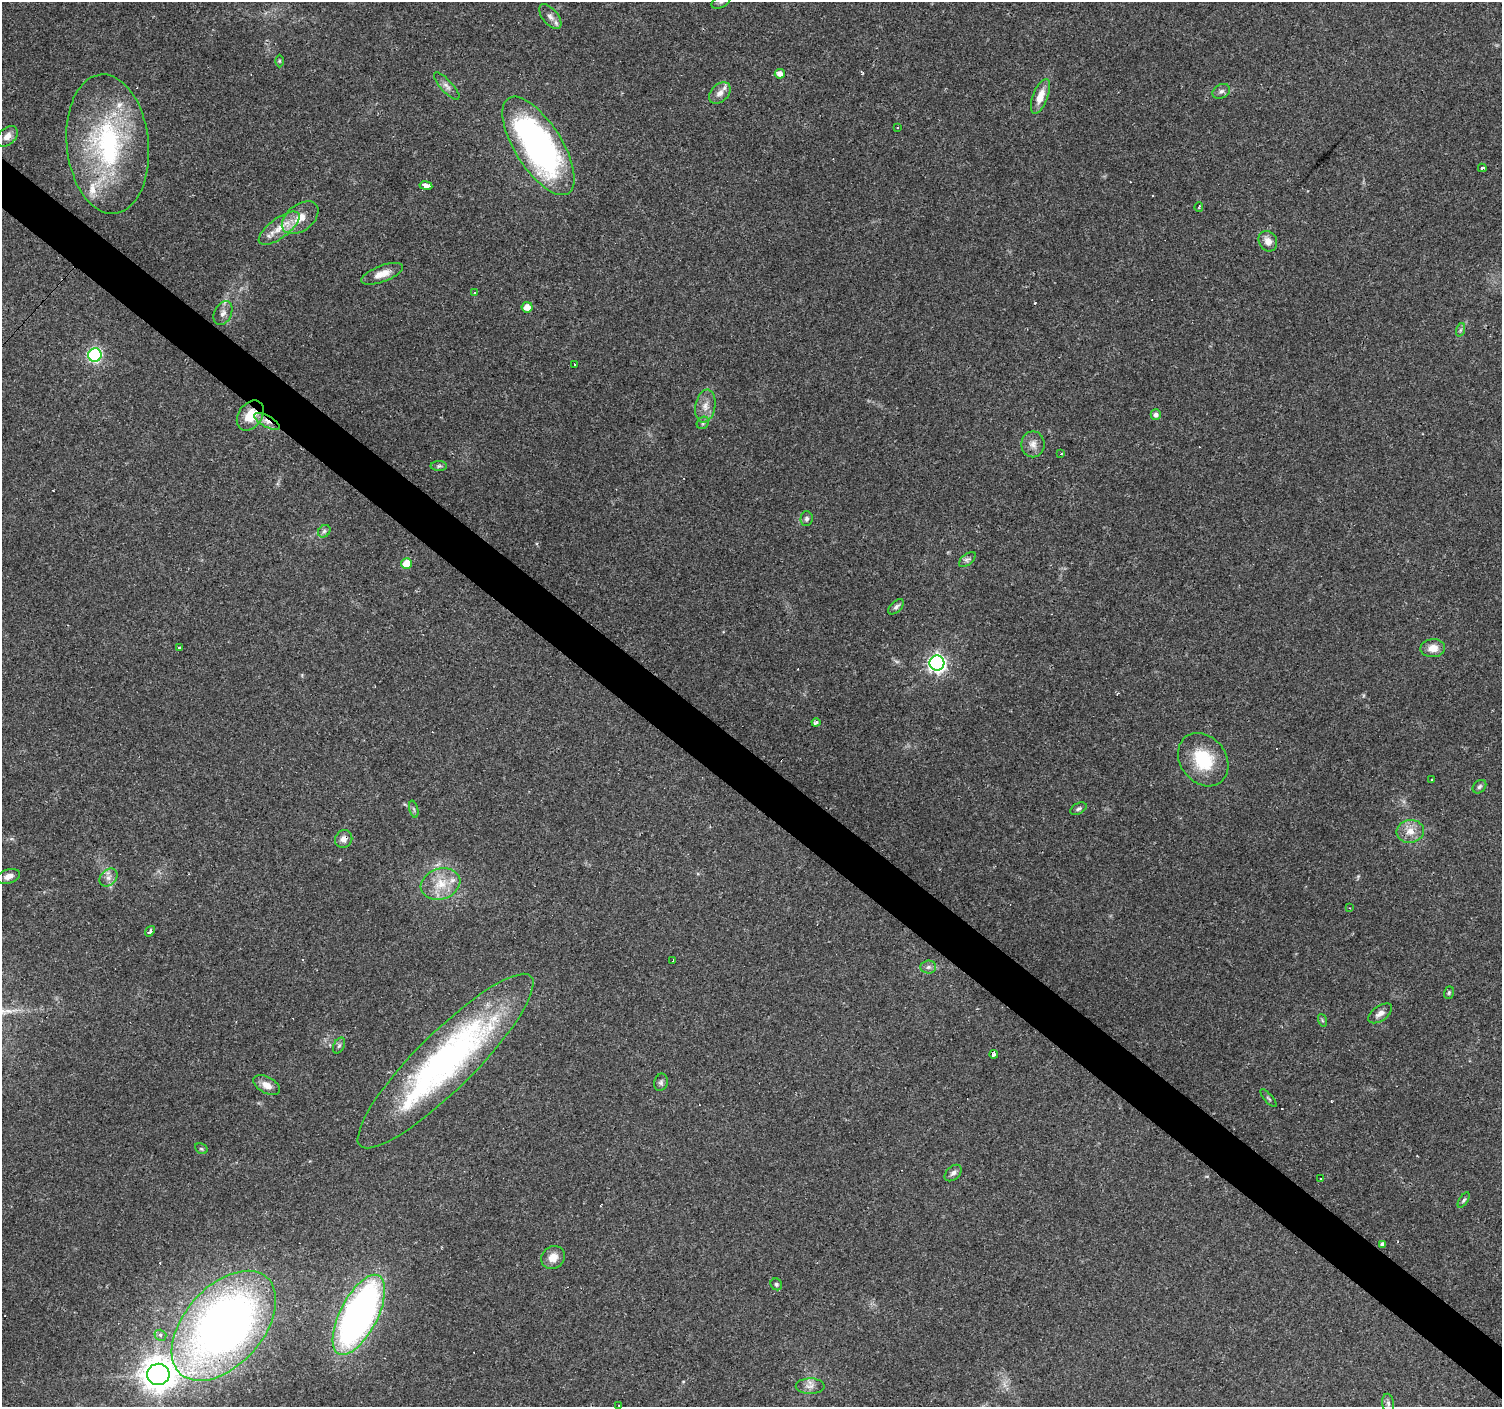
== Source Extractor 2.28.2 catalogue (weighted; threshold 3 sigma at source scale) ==
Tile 6 of 4 x 4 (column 2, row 2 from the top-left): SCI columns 1501-3000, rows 2979-4383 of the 6002 x 6022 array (HDU 1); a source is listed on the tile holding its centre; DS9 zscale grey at full resolution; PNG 1504 x 1409 px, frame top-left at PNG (2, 2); each listed source drawn as its Kron ellipse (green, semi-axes under 4 px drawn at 4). Shown black and unused: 4% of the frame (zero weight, under 3 of 4 exposures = <1% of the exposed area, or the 3 px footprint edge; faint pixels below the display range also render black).
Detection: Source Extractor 2.28.2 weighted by HDU 2 'WHT'; one run over the whole footprint, this tile lists its part. Background 0.0579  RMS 0.004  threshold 0.0179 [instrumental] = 3 sigma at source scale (4.5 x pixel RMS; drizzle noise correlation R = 1.50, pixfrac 1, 0.0396/0.0396 arcsec/px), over >= 5 px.
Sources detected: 97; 15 cosmic-ray / hot-pixel residue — neither listed nor drawn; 3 inside a brighter listed object's ellipse — not listed separately; the other 79 listed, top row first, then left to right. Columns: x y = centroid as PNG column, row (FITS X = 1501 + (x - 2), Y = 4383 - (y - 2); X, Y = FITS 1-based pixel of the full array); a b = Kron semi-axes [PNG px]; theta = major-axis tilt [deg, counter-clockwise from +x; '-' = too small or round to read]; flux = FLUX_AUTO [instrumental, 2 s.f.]
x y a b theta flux
721 2 10 5 28 1.4
550 17 15 7 -51 2.4
279 61 6 4 -90 0.52
780 74 5 5 - 2.2
447 86 17 6 -47 2.1
1221 91 9 7 27 1.2
720 93 12 8 47 2.9
1040 96 18 7 70 5.4
898 128 3 3 - 1.2
7 136 12 8 42 2.8
108 144 70 41 -84 66
538 146 56 23 -58 120
1482 168 4 4 - 2.9
426 186 6 4 -8 24
1199 207 5 2 - 0.42
300 218 21 13 38 6.5
279 228 24 10 37 6.5
1268 241 11 9 -61 3.2
382 274 22 8 21 4.4
475 292 4 3 - 0.74
527 307 5 5 - 4.3
223 313 13 8 63 2.2
1460 330 7 4 71 0.79
95 355 7 6 - 58
575 365 3 3 - 3.4
705 406 16 10 79 3.9
1156 414 5 5 - 1.5
250 416 16 11 54 8
267 421 14 5 -29 2.9
703 423 7 5 48 0.88
1033 444 13 11 90 3.1
1061 454 3 2 - 0.61
439 466 8 5 1 0.83
807 519 7 6 - 0.97
324 531 7 5 45 0.89
967 559 10 5 40 1.2
407 564 5 5 - 7.8
896 607 9 5 43 1.1
180 647 3 3 - 0.78
1433 648 12 9 5 4.2
937 663 7 7 - 140
816 722 4 3 - 1.4
1203 760 29 23 -53 18
1431 780 3 2 - 0.37
1479 787 7 5 45 0.91
414 809 9 3 -77 0.69
1078 809 9 5 27 1
1410 831 14 11 10 4.6
344 839 9 8 - 2.5
8 876 12 7 19 2.5
108 878 10 8 44 2.1
441 884 20 15 19 8.8
1350 908 3 3 - 0.42
150 931 6 3 52 1.7
673 961 4 3 - 1.1
928 967 8 6 4 1.3
1449 993 6 5 - 0.66
1380 1013 13 7 36 2.2
1322 1020 6 4 -72 0.54
339 1046 8 5 63 0.92
994 1054 4 3 - 1.9
445 1061 120 28 45 130
661 1082 9 6 75 1.1
267 1085 14 8 -28 3.5
1268 1098 11 3 -48 0.62
201 1149 6 5 - 0.63
953 1173 10 6 42 1.4
1321 1179 2 2 - 0.36
1464 1200 9 4 56 0.76
1382 1244 4 4 - 1.3
553 1257 12 11 - 4.3
776 1284 6 5 - 0.71
359 1315 44 18 63 190
224 1326 65 39 48 300
160 1335 6 5 - 1.3
158 1374 11 10 - 610
810 1386 14 7 0 2.5
1388 1403 9 6 -80 1.2
619 1405 2 2 - 0.24
Overlapping masked pixels (flux is a lower limit): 5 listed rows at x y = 250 416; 267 421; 344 839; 445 1061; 224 1326
Isophote crosses this tile's border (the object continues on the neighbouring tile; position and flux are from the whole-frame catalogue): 1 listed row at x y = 721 2